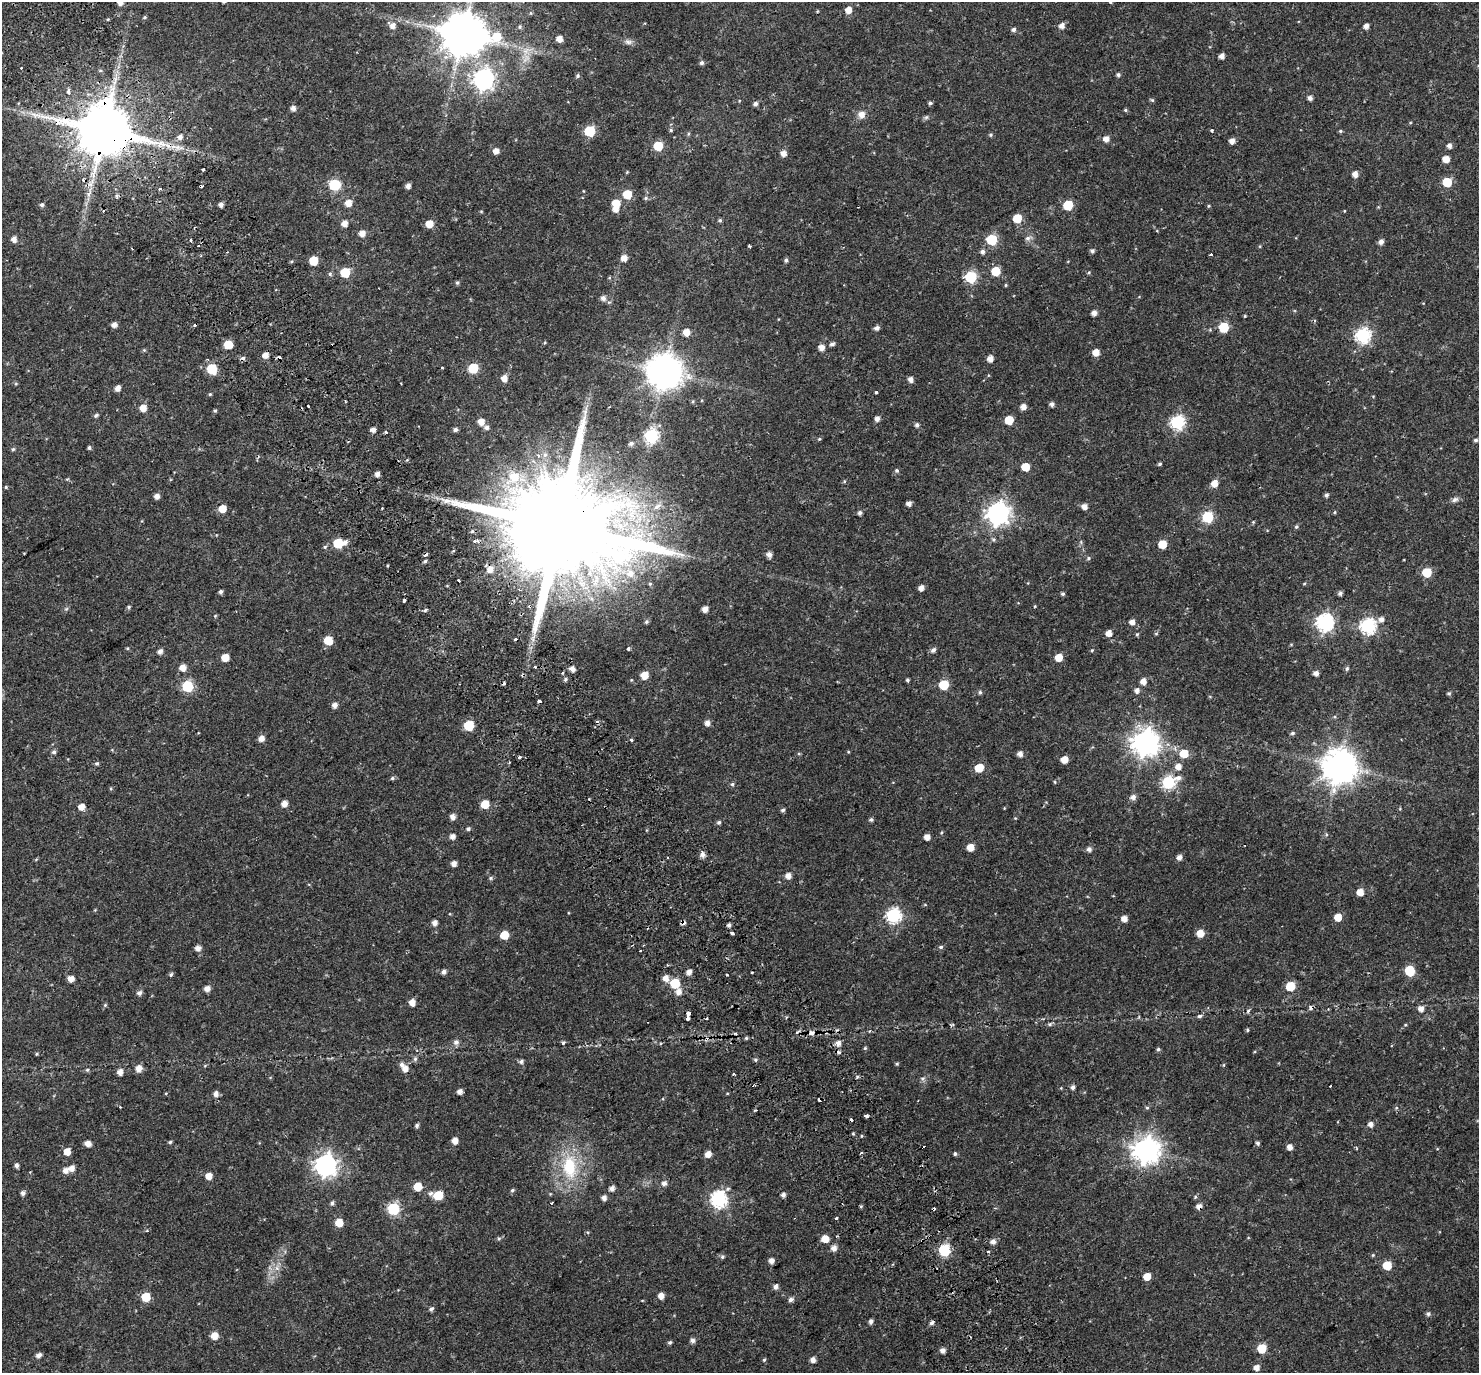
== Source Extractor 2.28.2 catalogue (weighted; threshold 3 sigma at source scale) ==
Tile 11 of 4 x 4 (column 3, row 3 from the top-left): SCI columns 3024-4500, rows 1589-2959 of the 6051 x 5978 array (HDU 1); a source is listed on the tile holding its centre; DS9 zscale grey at full resolution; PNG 1481 x 1375 px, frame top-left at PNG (2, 2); no overlay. Shown black and unused: <1% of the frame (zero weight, under 2 of 3 exposures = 5% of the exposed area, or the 3 px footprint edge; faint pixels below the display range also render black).
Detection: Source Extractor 2.28.2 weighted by HDU 2 'WHT'; one run over the whole footprint, this tile lists its part. Background 0.0628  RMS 0.0047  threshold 0.0209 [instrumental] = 3 sigma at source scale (4.5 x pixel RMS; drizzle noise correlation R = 1.50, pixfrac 1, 0.0396/0.0396 arcsec/px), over >= 5 px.
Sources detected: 400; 33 cosmic-ray / hot-pixel residue — not listed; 1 inside a brighter listed object's ellipse — not listed separately; the other 366 listed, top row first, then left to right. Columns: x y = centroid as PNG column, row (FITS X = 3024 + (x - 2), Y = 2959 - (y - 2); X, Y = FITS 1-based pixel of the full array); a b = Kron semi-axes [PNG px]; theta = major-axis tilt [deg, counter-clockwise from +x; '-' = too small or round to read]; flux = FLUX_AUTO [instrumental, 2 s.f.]
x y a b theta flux
120 2 6 6 - 2.9
848 10 6 5 - 4.1
144 17 5 4 - 0.53
392 26 7 7 - 2.7
1062 26 6 5 - 2.4
1366 26 5 4 - 2.2
520 27 6 5 - 0.83
1013 30 5 5 - 1.3
463 34 15 12 -1 1700
559 39 5 5 - 3.6
628 42 11 7 -14 1.6
526 51 15 10 44 4.6
1222 56 5 4 - 2.2
701 63 5 5 - 1
100 71 5 3 - 0.49
1118 75 5 4 - 0.93
577 76 6 5 - 0.88
483 79 8 8 - 200
68 92 5 4 - 1.5
1310 98 5 4 - 1.7
1152 100 6 4 -43 0.57
930 103 4 4 - 0.81
755 104 5 5 - 1.3
293 108 5 5 - 1.8
1125 110 5 4 - 0.56
861 114 8 8 - 2.9
926 117 6 5 - 0.81
671 130 4 4 - 0.61
1212 130 4 4 - 0.44
104 131 15 14 - 3100
590 131 6 6 - 27
1340 131 5 4 - 0.59
688 134 6 3 72 0.48
991 135 6 4 23 0.63
180 137 6 6 - 1.8
1106 139 6 5 - 2.7
1232 141 5 5 - 2.4
658 146 6 6 - 16
1449 146 5 5 - 1.8
496 151 5 5 - 2.7
784 153 6 5 - 2.8
1446 159 5 5 - 4.5
203 170 3 2 - 0.59
1355 174 5 5 - 2.7
1447 182 6 6 - 15
335 185 6 6 - 31
408 186 5 4 - 1.9
160 189 3 3 - 1.2
627 194 6 5 - 14
117 197 6 4 -82 0.9
646 198 6 5 - 0.68
348 203 6 6 - 4.1
616 203 5 5 - 8.4
221 204 5 4 - 1.6
42 205 5 4 - 1
1068 205 6 6 - 19
1209 206 4 4 - 0.45
616 209 6 5 - 3.1
481 211 5 3 - 0.35
1344 211 4 3 - 0.31
1017 218 6 5 - 11
720 220 5 4 - 0.64
345 223 5 5 - 3.4
429 224 6 5 - 5.6
362 233 6 6 - 3.1
1028 238 8 7 - 1.6
14 239 5 5 - 2.5
992 240 6 6 - 27
191 241 3 3 - 1.2
1381 242 5 5 - 1.9
198 245 3 3 - 1.1
749 246 3 3 - 0.9
132 249 3 2 - 0.69
982 251 6 5 - 1.4
1092 251 5 5 - 1.1
1211 254 3 3 - 1.2
624 258 6 5 - 3.1
786 260 5 5 - 0.92
313 261 6 5 - 11
996 271 6 6 - 13
345 272 6 6 - 17
1089 272 5 4 - 0.54
330 274 6 6 - 0.8
970 277 6 6 - 38
609 278 5 3 - 0.42
457 283 5 5 - 0.67
1005 285 5 3 - 0.39
603 298 5 5 - 2
1094 313 5 4 - 2.2
114 325 5 5 - 2.1
1223 327 6 6 - 23
877 328 5 5 - 1.7
686 332 5 5 - 4.8
1362 335 7 7 - 85
832 344 5 4 - 1.3
228 345 5 5 - 12
821 347 5 5 - 2.9
144 350 5 5 - 0.47
1096 352 5 5 - 4.6
265 355 5 5 - 2.5
990 359 5 5 - 3.1
442 367 3 2 - 0.38
473 368 6 6 - 19
212 369 6 6 - 21
664 372 11 10 - 920
504 378 6 6 - 3.3
911 379 5 5 - 2.2
16 383 5 3 - 0.48
117 388 5 4 - 2.7
876 392 3 3 - 1
210 394 4 4 - 0.43
1052 404 5 4 - 1.6
308 407 3 3 - 1.3
1023 407 5 5 - 2.6
143 408 6 5 - 4
215 411 5 4 - 0.61
96 415 6 4 30 0.93
877 418 5 4 - 2
1009 420 6 5 - 10
481 422 6 6 - 3.9
1177 422 7 6 - 73
917 425 6 5 - 1.1
486 427 6 6 - 1.5
373 430 5 4 - 2.3
455 430 5 5 - 1.3
386 432 3 3 - 1.5
651 436 7 6 - 68
819 439 4 4 - 0.46
1476 440 5 4 - 0.91
631 443 5 4 - 1.1
89 448 4 4 - 0.76
13 449 5 4 - 0.66
538 456 6 4 -62 1.1
1160 464 4 4 - 0.68
1025 467 5 5 - 9.4
897 470 5 5 - 0.82
377 474 4 4 - 2.2
844 481 5 3 - 0.43
1214 483 6 6 - 4.2
6 487 5 4 - 0.46
1326 495 5 4 - 1
157 496 5 5 - 2.5
1455 499 10 6 25 1.4
909 503 5 5 - 1.7
657 506 15 6 35 2.5
1084 507 5 5 - 2.5
222 509 5 5 - 5.9
1335 512 5 3 - 0.41
860 513 5 4 - 1.2
998 513 8 8 - 310
1207 517 6 6 - 36
1253 522 5 4 - 0.44
559 527 40 25 27 15000
1296 527 5 5 - 0.67
475 541 7 3 0 1.7
345 542 5 5 - 1.7
338 543 6 6 - 18
1162 544 6 5 - 11
325 547 5 4 - 0.66
769 554 5 5 - 2.3
1088 558 6 4 24 0.65
425 561 5 4 - 0.69
388 565 3 2 - 0.56
490 569 7 6 - 3.1
1427 572 6 6 - 16
630 573 11 10 - 4.8
459 580 3 3 - 1.4
1304 583 5 3 - 0.39
650 584 5 4 - 0.54
921 588 5 4 - 2.5
221 592 4 4 - 1.1
1340 593 4 4 - 1.2
1063 594 4 4 - 0.74
404 600 3 3 - 2
530 606 4 3 - 0.76
1035 606 4 3 - 0.32
128 607 5 4 - 0.58
66 609 6 4 43 0.64
705 609 5 5 - 2.9
425 610 4 3 - 1.3
215 616 5 3 - 0.42
1381 619 6 6 - 2
646 622 6 5 - 0.76
1132 622 5 5 - 2.3
1324 623 7 7 - 120
1368 626 7 7 - 80
1109 633 5 5 - 3.4
1137 634 5 4 - 0.55
1156 634 5 4 - 0.44
328 641 6 5 - 11
628 649 3 3 - 1.2
933 650 6 5 - 1.4
1092 650 4 3 - 0.42
160 651 5 5 - 1.8
1059 657 5 5 - 7
225 658 5 5 - 6.3
182 668 6 6 - 3.5
1347 668 5 5 - 0.86
572 669 5 5 - 2.3
1316 673 4 4 - 2.1
644 675 6 5 - 6.5
565 679 6 4 69 0.76
907 680 4 3 - 0.71
1143 681 5 5 - 2.9
944 685 6 6 - 17
187 686 6 6 - 32
1137 690 6 5 - 1.9
980 692 6 4 76 0.76
1449 693 5 4 - 0.61
334 705 5 5 - 2.3
707 723 6 5 - 2.1
469 726 6 6 - 19
1292 733 5 4 - 0.8
261 739 5 5 - 2.8
631 740 3 3 - 0.74
1145 742 9 9 - 460
54 752 5 5 - 1.2
1184 753 6 6 - 8.8
1020 754 5 5 - 2.3
519 757 3 3 - 2.1
1064 759 5 5 - 5.4
97 763 5 5 - 0.71
1178 766 6 6 - 3
1339 766 10 10 - 900
979 768 6 5 - 11
392 778 5 4 - 0.7
1055 782 5 3 - 0.37
1168 782 8 6 25 57
732 784 5 4 - 0.73
1133 797 6 6 - 2
284 804 5 5 - 3.2
485 804 5 5 - 8.9
81 807 6 5 - 3.3
783 810 5 4 - 0.87
452 817 5 5 - 2.4
871 820 5 4 - 0.84
719 822 6 5 - 0.81
468 829 6 5 - 0.85
452 836 5 5 - 2.1
927 837 5 4 - 3.1
971 847 5 5 - 5.6
1089 849 5 5 - 1.6
703 855 6 5 - 2
1179 857 5 5 - 2.1
454 864 5 4 - 2.3
788 876 5 5 - 2.9
491 878 6 5 - 0.72
1360 892 5 5 - 4.6
893 915 7 7 - 76
1338 917 5 5 - 6.8
1124 918 6 5 - 3.1
435 923 5 5 - 2.2
729 925 4 4 - 0.99
732 933 4 3 - 3.4
1200 933 6 5 - 5.5
504 935 6 5 - 9.6
941 947 6 5 - 0.76
198 948 5 5 - 2.5
640 951 3 2 - 0.78
1410 971 6 6 - 19
444 972 5 5 - 1.5
688 972 5 5 - 2.3
171 974 5 4 - 0.78
666 978 6 6 - 3.4
71 979 5 5 - 3.2
675 983 6 6 - 19
1290 986 6 6 - 17
207 989 5 5 - 2.6
679 992 6 6 - 2.6
139 993 6 5 - 1.6
412 1003 5 5 - 3.5
105 1005 5 5 - 0.56
1310 1008 7 3 -89 0.66
1421 1009 6 6 - 2.4
1248 1011 5 4 - 0.72
688 1014 5 4 - 7.4
1200 1016 6 5 - 0.92
687 1019 4 3 - 2.6
952 1025 5 3 - 0.49
1247 1030 5 4 - 0.55
811 1033 8 7 - 1.7
746 1038 5 4 - 0.55
456 1042 9 7 1 1.5
563 1043 5 4 - 0.57
838 1043 6 6 - 2.4
865 1048 5 5 - 0.54
1158 1049 5 5 - 0.72
37 1054 4 4 - 0.49
415 1059 6 5 - 0.93
755 1060 6 5 - 0.67
521 1061 6 5 - 1.1
897 1064 5 4 - 0.48
1224 1065 5 3 - 0.4
139 1068 7 6 - 3.2
405 1069 7 6 - 2.9
87 1070 5 4 - 0.62
120 1072 6 5 - 2.4
857 1077 5 3 - 0.54
923 1079 7 7 - 1.1
1073 1087 5 5 - 1.3
460 1091 5 4 - 2.2
216 1094 5 5 - 2.2
120 1107 3 3 - 0.41
1147 1108 5 4 - 0.56
866 1116 4 3 - 1.3
1371 1124 5 5 - 2.1
417 1125 5 4 - 0.92
853 1134 5 3 - 0.45
455 1141 5 4 - 3.8
170 1142 5 4 - 0.61
1258 1143 5 4 - 0.83
88 1144 6 5 - 3.1
1290 1147 5 5 - 2.7
1146 1150 9 9 - 460
67 1152 6 5 - 4.3
708 1154 5 5 - 3.3
955 1154 5 4 - 0.71
325 1165 8 8 - 280
17 1166 5 4 - 1.3
569 1167 35 20 -85 23
72 1168 6 5 - 2.8
65 1170 6 5 - 2.6
209 1176 5 5 - 4.3
664 1183 6 5 - 1.7
418 1187 6 6 - 7
612 1188 5 4 - 2.1
512 1190 6 5 - 0.74
23 1193 5 4 - 1.4
431 1193 7 6 - 1.4
438 1195 6 6 - 13
783 1195 5 4 - 1.5
604 1198 5 5 - 1.8
718 1199 7 7 - 110
332 1203 5 5 - 1.2
1199 1207 5 5 - 2.7
393 1209 6 6 - 42
836 1218 3 3 - 1.6
339 1223 6 5 - 7.2
499 1239 5 5 - 0.67
825 1239 5 5 - 6
993 1242 5 5 - 2.1
834 1248 6 6 - 2.5
944 1250 6 6 - 37
988 1252 3 3 - 2.1
1373 1255 4 4 - 0.44
722 1257 6 5 - 0.81
771 1261 5 4 - 2.4
1387 1265 6 6 - 12
277 1268 7 6 - 1.7
1147 1276 5 5 - 5.7
775 1287 5 5 - 1.8
661 1296 5 5 - 3.2
146 1297 6 6 - 11
791 1300 6 5 - 1.5
431 1309 6 4 42 1.1
1428 1314 6 5 - 0.95
871 1321 5 4 - 1.4
214 1336 6 5 - 4.6
693 1341 5 5 - 1.6
670 1342 5 4 - 0.77
1262 1349 6 6 - 12
943 1350 4 4 - 2.4
39 1355 6 5 - 1.8
764 1360 5 4 - 0.57
813 1360 5 5 - 2.2
1257 1368 5 5 - 2.7
Overlapping masked pixels (flux is a lower limit): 6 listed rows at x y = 104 131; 559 527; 530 606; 675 983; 1199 1207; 944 1250
Isophote crosses this tile's border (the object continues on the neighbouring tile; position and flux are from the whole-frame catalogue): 2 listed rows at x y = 120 2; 463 34